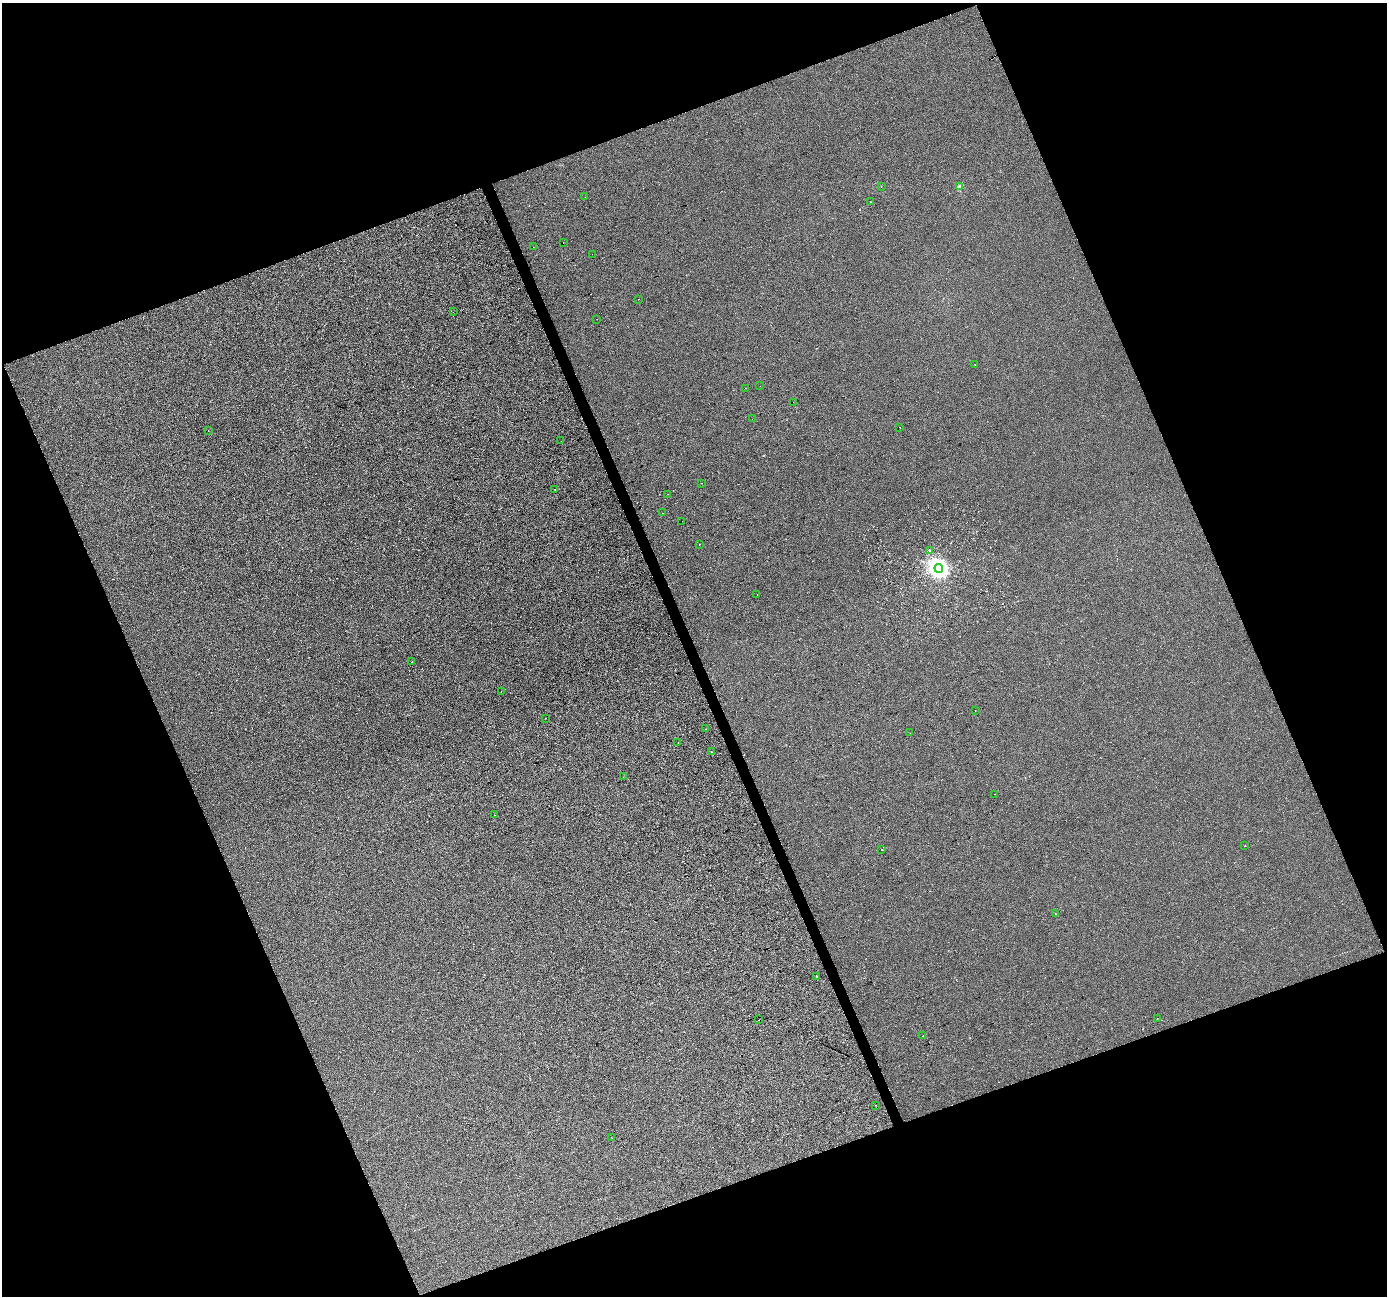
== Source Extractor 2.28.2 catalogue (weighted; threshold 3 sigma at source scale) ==
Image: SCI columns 5-5541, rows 137-5309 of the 5543 x 5389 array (HDU 1 of 3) = the unmasked area's bounding box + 8 px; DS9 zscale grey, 4 x 4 block average (1 PNG px = mean of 4 x 4 image px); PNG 1389 x 1298 px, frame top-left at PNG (2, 3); each listed source drawn as its Kron ellipse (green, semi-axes under 4 px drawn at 4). Shown black and unused: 42% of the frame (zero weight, under 3 of 4 exposures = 2% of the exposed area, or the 3 px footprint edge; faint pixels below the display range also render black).
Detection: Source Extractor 2.28.2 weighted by HDU 2 'WHT'. Background -0.00842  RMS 0.0065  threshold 0.0291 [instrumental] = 3 sigma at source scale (4.5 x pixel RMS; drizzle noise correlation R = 1.50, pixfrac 1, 0.0396/0.0396 arcsec/px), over >= 5 px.
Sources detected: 53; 6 cosmic-ray / hot-pixel residue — neither listed nor drawn; the other 47 listed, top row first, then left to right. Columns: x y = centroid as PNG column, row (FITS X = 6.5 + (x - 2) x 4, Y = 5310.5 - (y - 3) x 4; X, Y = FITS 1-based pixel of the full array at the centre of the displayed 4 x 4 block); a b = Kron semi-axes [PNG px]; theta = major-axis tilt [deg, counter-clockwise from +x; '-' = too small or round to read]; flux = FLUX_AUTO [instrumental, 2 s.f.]
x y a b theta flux
881 186 2 2 - 0.8
960 186 3 2 - 15
585 197 2 2 - 1.1
870 202 2 2 - 1
563 243 2 2 - 1.6
533 247 2 2 - 3.4
592 254 2 2 - 1.4
638 299 2 2 - 3.5
453 312 2 2 - 0.57
597 319 2 2 - 0.69
975 365 2 2 - 0.75
760 386 2 2 - 1
746 388 2 2 - 5.4
793 402 2 2 - 0.62
752 419 2 2 - 0.46
900 427 2 2 - 4.3
208 430 2 2 - 3.6
561 441 2 2 - 0.71
701 483 2 2 - 3.2
555 489 2 2 - 3.6
668 494 2 2 - 0.62
662 513 2 2 - 1.6
682 521 2 2 - 0.58
699 544 2 2 - 2.4
929 550 2 2 - 3
939 568 4 4 - 1900
757 594 2 2 - 0.74
412 661 2 2 - 1.1
501 691 2 2 - 0.54
975 710 2 2 - 1.3
546 718 2 2 - 4.4
705 729 2 2 - 1.2
910 733 2 2 - 1.3
678 742 2 2 - 1.6
712 752 2 2 - 0.65
623 777 2 2 - 0.7
995 794 2 2 - 0.73
495 815 2 2 - 0.62
1245 846 2 2 - 3.7
882 850 2 2 - 2.4
1055 914 2 2 - 2.5
817 977 2 2 - 3.9
1157 1019 2 2 - 2.5
759 1020 2 2 - 2.1
923 1036 2 2 - 0.65
876 1105 2 2 - 1
612 1138 2 2 - 4.1
Diffuse or blended objects may show on this block-average render without a row.